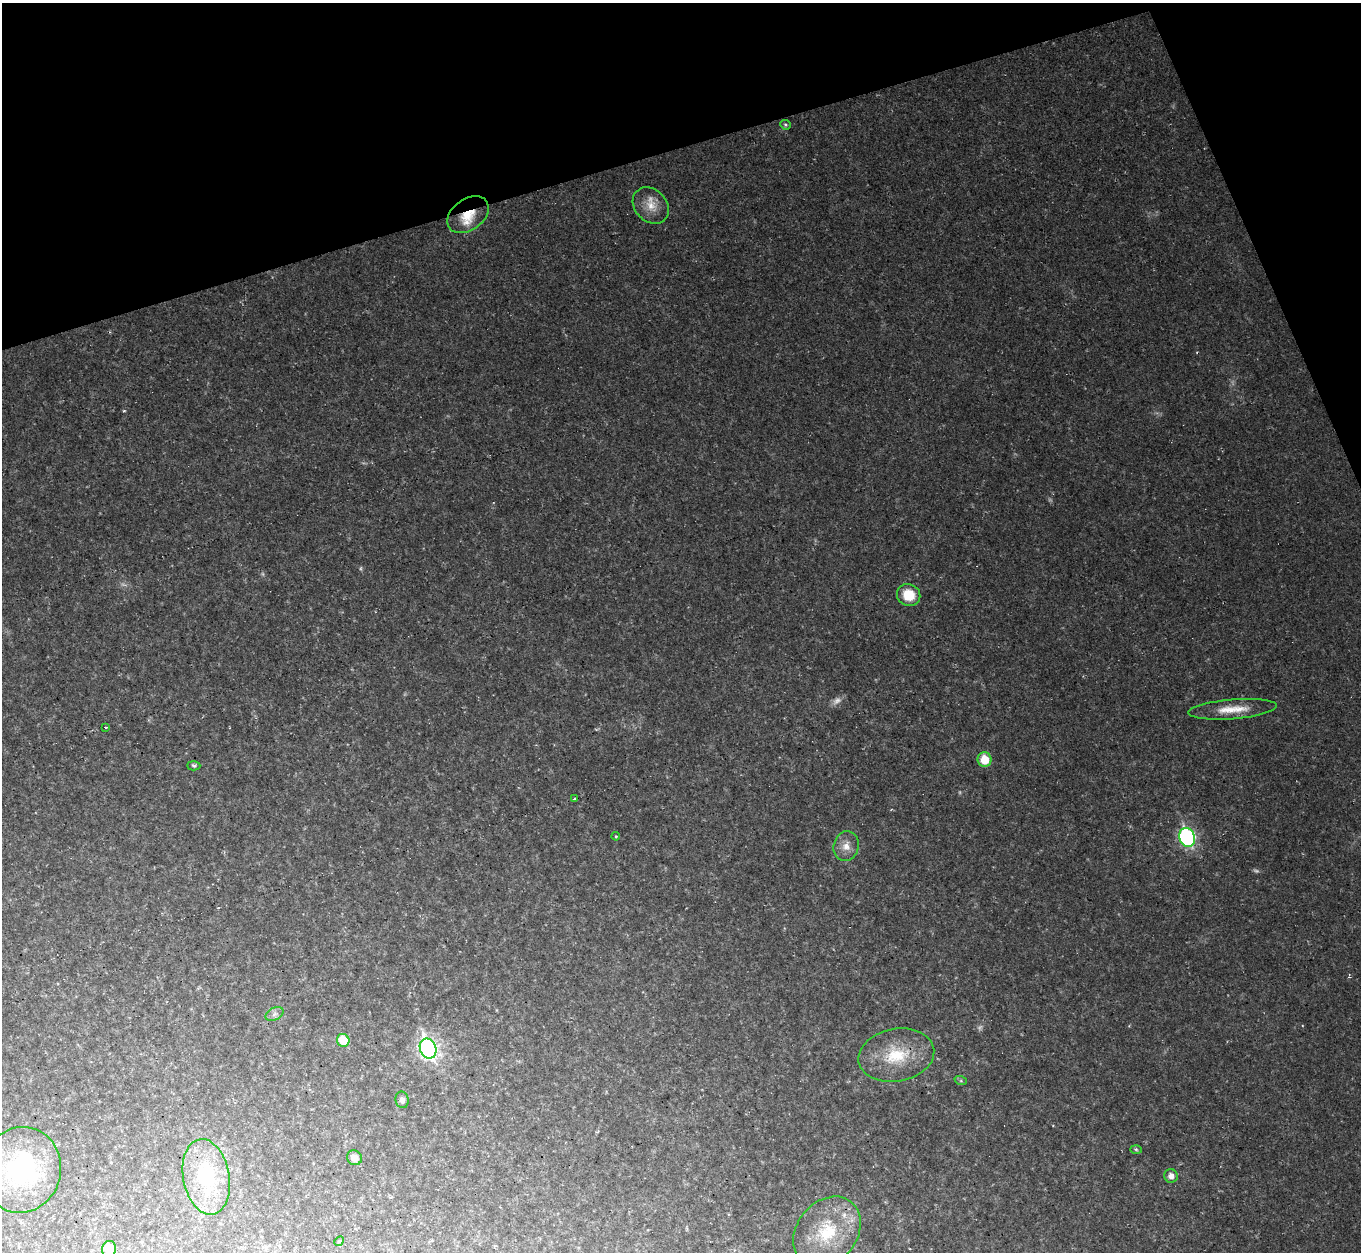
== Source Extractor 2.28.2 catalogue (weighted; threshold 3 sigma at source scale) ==
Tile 3 of 4 x 4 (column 3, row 1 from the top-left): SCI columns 2717-4075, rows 3897-5146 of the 5433 x 5419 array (HDU 1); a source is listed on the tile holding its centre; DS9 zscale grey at full resolution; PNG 1363 x 1254 px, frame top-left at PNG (2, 3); each listed source drawn as its Kron ellipse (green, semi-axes under 4 px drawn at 4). Shown black and unused: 15% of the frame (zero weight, under 2 of 3 exposures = <1% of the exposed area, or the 3 px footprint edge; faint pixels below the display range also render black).
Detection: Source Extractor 2.28.2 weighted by HDU 2 'WHT'; one run over the whole footprint, this tile lists its part. Background 0.0461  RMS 0.0073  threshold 0.0328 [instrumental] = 3 sigma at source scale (4.5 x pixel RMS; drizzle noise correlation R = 1.50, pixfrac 1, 0.05/0.05 arcsec/px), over >= 5 px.
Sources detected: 37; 7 too faint to see at this stretch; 2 cosmic-ray / hot-pixel residue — neither listed nor drawn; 2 inside a brighter listed object's ellipse — not listed separately; the other 26 listed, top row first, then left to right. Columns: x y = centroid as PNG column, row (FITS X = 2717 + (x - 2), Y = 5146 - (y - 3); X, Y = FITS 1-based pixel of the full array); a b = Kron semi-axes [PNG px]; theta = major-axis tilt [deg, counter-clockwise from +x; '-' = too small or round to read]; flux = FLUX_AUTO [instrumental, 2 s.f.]
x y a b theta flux
785 125 5 4 - 1
651 206 20 16 -46 12
468 215 23 15 36 18
909 595 12 11 - 18
1232 709 44 10 5 17
105 727 3 3 - 2.2
985 760 7 7 - 17
194 766 6 4 -1 1.8
574 799 3 3 - 2.4
616 836 4 3 - 0.72
1187 837 10 7 -68 140
846 846 15 12 76 8
274 1014 9 6 27 2.6
343 1040 6 6 - 19
428 1049 10 8 -67 270
896 1055 38 26 11 39
961 1081 6 4 -18 1
402 1100 8 6 -79 2.9
1136 1149 6 4 -2 1
354 1158 8 7 - 5.5
22 1170 43 39 76 88
1171 1176 7 6 - 4.6
206 1177 38 23 -79 64
827 1232 39 30 51 49
339 1241 5 4 - 0.9
109 1249 8 7 - 11
Overlapping masked pixels (flux is a lower limit): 1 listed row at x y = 468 215
Isophote crosses this tile's border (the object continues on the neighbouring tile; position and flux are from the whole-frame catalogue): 2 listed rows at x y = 22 1170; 109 1249
Unlisted compact peaks at least as high as the median listed source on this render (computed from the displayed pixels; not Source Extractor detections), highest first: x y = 124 411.